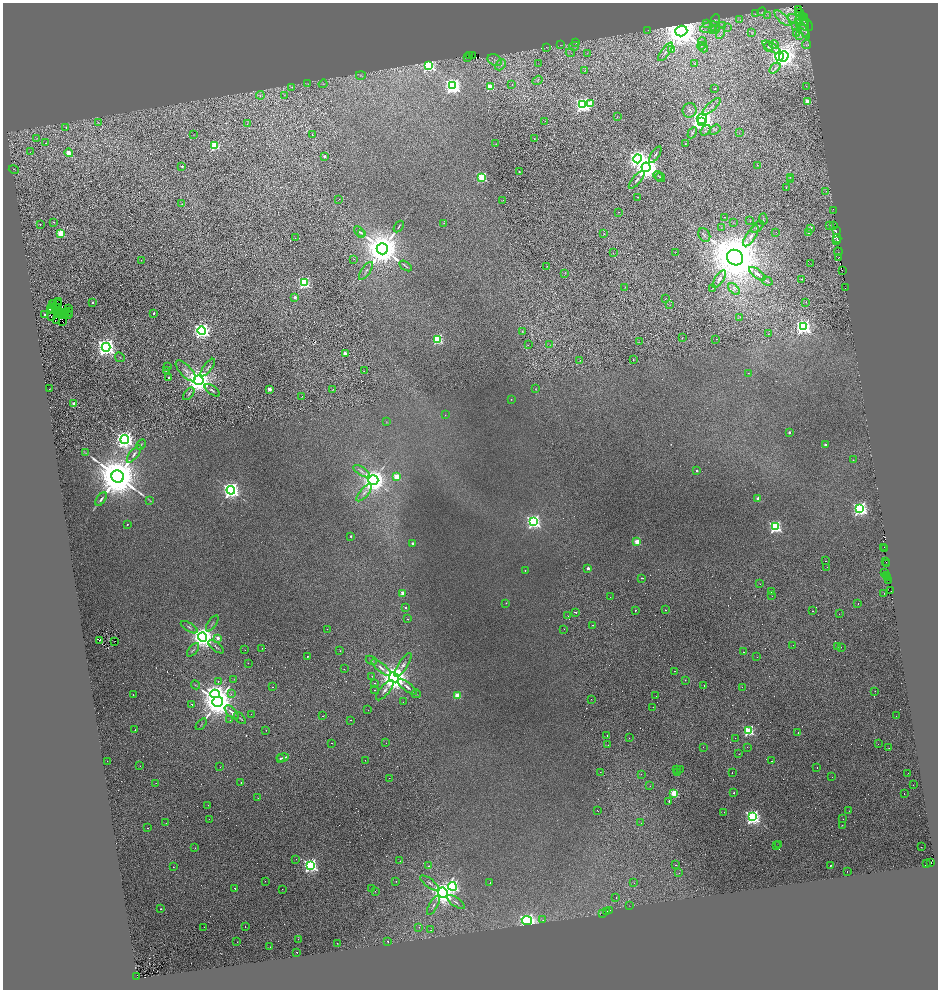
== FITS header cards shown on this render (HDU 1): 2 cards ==
NAXIS1  =                 1871
NAXIS2  =                 1975

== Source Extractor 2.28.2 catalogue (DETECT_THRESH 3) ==
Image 1871 x 1975 px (HDU 1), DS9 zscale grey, zoomed out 1/2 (1 PNG px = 2 x 2 image px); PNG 940 x 992 px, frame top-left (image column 2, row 1974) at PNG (3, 3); each listed source drawn as its Kron ellipse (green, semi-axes under 4 px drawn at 4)
Background 0.193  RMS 0.044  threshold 0.133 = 3 sigma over >= 5 px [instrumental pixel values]
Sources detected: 655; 218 cannot appear on this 1/2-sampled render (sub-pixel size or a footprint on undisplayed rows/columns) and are neither listed nor drawn; the other 437 listed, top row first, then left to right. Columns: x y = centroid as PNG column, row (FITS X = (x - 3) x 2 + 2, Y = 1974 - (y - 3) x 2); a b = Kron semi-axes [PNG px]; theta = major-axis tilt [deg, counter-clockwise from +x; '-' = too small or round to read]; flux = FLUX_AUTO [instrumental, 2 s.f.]
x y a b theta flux
798 9 4 2 - 57
762 12 4 3 - 7
799 12 3 2 - 15
755 14 3 2 - 4.2
768 15 4 3 - 8.5
802 17 2 1 - 11
782 18 10 3 -44 26
804 18 2 1 - 36
794 19 7 4 -19 33
715 20 6 4 85 18
740 20 3 2 - 7.3
804 21 2 1 - 7.6
707 23 4 3 - 16
804 23 10 6 -35 37
723 25 4 2 - 6.5
796 25 3 2 - 6.4
709 27 9 5 22 47
728 28 3 2 - 4.4
805 28 8 3 -84 22
712 29 4 2 - 7.1
803 29 11 3 -57 37
648 30 2 1 - 2.1
715 30 4 4 - 16
681 31 6 5 - 23000
720 33 6 1 62 7.2
752 33 3 2 - 3.4
797 33 3 2 - 3.5
800 35 4 2 - 6
702 42 4 2 - 6.6
575 43 4 1 - 3.8
806 44 4 3 - 9.7
560 45 2 1 - 2.3
774 45 5 4 - 11
574 46 5 2 - 10
701 46 4 3 - 8.6
546 47 3 1 - 2.9
768 47 5 4 - 16
771 47 10 3 -32 23
704 48 4 3 - 11
671 50 3 3 - 18
665 52 11 3 53 26
570 53 5 1 - 5.7
587 53 3 2 - 5.5
469 55 2 1 - 31
472 56 2 1 - 69
780 56 4 3 - 4600
784 56 5 4 - 8100
468 57 2 1 - 120
495 60 8 5 -30 32
539 63 2 2 - 3.2
695 64 3 1 - 3.5
429 65 4 4 - 2100
500 65 6 4 49 23
775 68 6 3 49 15
585 71 3 2 - 3.5
361 75 5 2 - 9.7
538 80 5 2 - 4.5
308 84 3 2 - 3.5
323 84 4 3 - 9.8
512 84 2 2 - 4
453 86 4 4 - 4200
806 86 2 2 - 3.3
292 87 3 2 - 5.9
490 87 3 3 - 370
715 89 2 1 - 3.2
260 95 4 2 - 6.4
285 95 3 2 - 5.2
807 102 2 2 - 190
590 104 3 3 - 200
582 105 4 4 - 3200
711 106 11 4 42 27
690 110 7 7 - 25
617 117 2 1 - 2.2
702 119 5 5 - 7200
545 121 2 1 - 2.1
701 121 3 3 - 4500
98 123 3 2 - 2.5
247 124 2 1 - 1.9
66 127 3 3 - 6.9
705 130 6 3 50 14
715 130 6 4 34 14
692 133 6 3 62 9.8
739 133 3 2 - 3.7
312 134 3 1 - 2.9
194 135 3 1 - 2.3
36 139 3 2 - 3.8
534 139 3 2 - 4
46 143 4 3 - 8.8
496 144 2 1 - 2.1
685 144 3 2 - 3.9
214 146 3 3 - 810
30 152 3 2 - 8.2
69 153 4 4 - 74
655 155 9 3 56 15
324 156 2 2 - 25
638 159 4 4 - 3900
757 165 3 2 - 4.5
182 166 2 2 - 15
646 167 4 4 - 14000
14 169 5 2 - 4.5
519 172 2 2 - 6.4
658 176 5 2 - 9.5
482 177 3 3 - 860
660 177 5 2 - 7.2
790 177 3 2 - 4.3
637 180 11 3 49 27
790 180 2 1 - 2.2
786 187 2 1 - 1.6
826 191 3 2 - 4.7
638 197 2 1 - 2.5
339 199 2 1 - 3.3
503 200 2 2 - 3.2
182 204 2 1 - 2.3
833 210 2 1 - 9.8
619 212 2 2 - 2.1
724 217 2 2 - 3.6
763 219 5 2 - 6.4
750 221 3 2 - 2.5
54 222 2 2 - 5.8
444 223 2 2 - 4.3
733 223 3 2 - 4.1
40 224 2 2 - 6.3
399 226 6 2 56 7.3
829 226 4 2 - 5.4
833 226 2 1 - 7.4
758 227 7 3 44 12
722 228 3 2 - 4.5
810 229 2 2 - 63
836 231 2 2 - 110
359 232 6 3 -44 10
776 232 2 1 - 16
809 232 2 2 - 57
61 233 3 3 - 370
361 233 4 3 - 8.3
604 233 2 2 - 3.2
704 235 7 5 -60 25
751 236 12 5 57 48
295 238 2 2 - 2.3
837 238 4 3 - 76
836 241 2 1 - 67
382 249 6 5 - 34000
675 252 2 1 - 2.3
838 252 4 2 - 21
613 253 3 2 - 3.3
838 257 3 1 - 24
735 258 8 7 - 57000
353 259 2 2 - 3.1
141 260 2 1 - 2.2
811 264 2 1 - 1.8
406 266 7 2 -34 9.9
547 266 3 2 - 3.4
842 270 2 1 - 17
366 271 10 3 54 18
565 273 3 2 - 4.2
757 274 10 4 -37 36
719 279 10 4 56 28
802 279 2 1 - 3.4
767 281 5 3 - 10
304 283 4 3 - 1300
625 287 2 1 - 2.4
845 288 2 1 - 10
712 289 4 2 - 4.1
734 289 7 4 -44 29
295 297 2 2 - 63
665 299 2 1 - 2.5
59 301 2 1 - 2.2
806 302 2 1 - 2.5
93 303 2 2 - 13
52 304 2 1 - 9
54 304 2 1 - 6.3
58 304 2 2 - 0.42
669 304 3 2 - 3.4
56 308 2 1 - 5.2
68 308 2 1 - 11
53 309 5 1 - 2.5
50 310 2 1 - 4.5
57 310 2 1 - 0.77
58 310 2 1 - 1.5
68 311 2 1 - 6.4
60 312 3 1 - 1.6
63 313 5 1 - 2.1
154 313 2 2 - 20
68 314 5 2 - 9.2
45 315 2 2 - 26
57 315 2 1 - 2.9
66 315 2 2 - 11
51 317 2 2 - 7.1
740 317 3 3 - 5.8
57 321 2 1 - 2.3
62 321 2 1 - 3.8
803 327 4 4 - 3300
202 330 4 4 - 4400
522 332 3 3 - 4.3
769 334 2 2 - 2.9
682 338 2 1 - 3.8
438 339 3 3 - 820
716 339 3 2 - 3
639 342 2 1 - 2.5
528 345 2 2 - 3.5
550 345 2 1 - 2.6
106 347 4 4 - 6700
345 353 4 3 - 43
120 357 5 2 - 6.2
580 360 3 2 - 3.8
633 360 2 1 - 3.3
168 367 2 1 - 1.9
208 367 10 2 52 16
166 370 2 2 - 12
186 371 13 5 -47 43
364 371 2 1 - 3.5
748 373 2 2 - 3.2
169 378 3 2 - 34
199 380 5 5 - 11000
49 389 2 1 - 13
269 389 4 3 - 52
535 389 4 2 - 4.4
212 390 9 3 -36 17
333 390 2 2 - 3.5
189 394 7 3 52 12
302 396 2 1 - 3.1
511 399 2 2 - 5.5
74 404 2 2 - 150
445 415 2 1 - 2.7
386 422 3 2 - 4.1
789 432 2 2 - 39
125 440 4 4 - 6000
141 444 5 3 - 8.5
825 445 2 2 - 49
86 453 3 2 - 5.9
134 454 10 4 53 32
853 460 2 2 - 4.9
361 471 9 3 -32 23
697 471 2 2 - 30
118 477 6 6 - 62000
397 477 3 3 - 290
373 480 5 5 - 8800
231 490 4 4 - 5100
364 492 11 4 49 38
101 499 8 3 55 16
758 499 2 2 - 86
150 501 3 3 - 6.6
860 509 4 4 - 3100
533 522 4 4 - 2800
127 524 2 2 - 7.9
775 527 4 3 - 1800
351 536 2 2 - 17
637 542 3 2 - 210
412 543 2 2 - 32
884 547 2 1 - 5
884 549 2 1 - 6.8
825 561 2 1 - 27
885 562 3 1 - 8.8
887 564 2 1 - 8.3
827 567 2 1 - 16
588 568 2 2 - 51
525 570 2 2 - 5.7
885 572 3 1 - 14
886 576 3 1 - 24
642 578 3 1 - 58
887 578 2 1 - 3.5
889 580 3 1 - 11
760 584 2 2 - 12
891 590 3 1 - 10
771 592 2 1 - 7.4
403 593 2 2 - 170
884 593 2 1 - 12
772 596 2 1 - 4.4
610 597 2 2 - 7.7
506 603 3 3 - 5.2
858 604 2 1 - 8.8
406 607 2 2 - 18
636 610 2 2 - 27
665 610 2 2 - 31
812 611 2 1 - 29
575 612 3 2 - 71
839 614 2 1 - 11
568 616 2 1 - 11
408 619 2 1 - 16
212 623 9 2 55 14
593 625 2 1 - 10
189 627 9 3 -32 16
327 629 2 1 - 7.9
564 629 2 1 - 12
203 637 4 4 - 9900
218 638 2 2 - 110
99 640 2 2 - 51
115 641 2 1 - 2.5
793 645 2 2 - 3.4
838 646 2 2 - 27
216 647 9 3 -38 14
841 647 2 1 - 6.4
262 648 2 1 - 10
193 650 8 3 50 13
245 650 2 1 - 8.6
340 651 2 2 - 11
744 652 2 1 - 11
307 657 2 2 - 73
757 657 2 1 - 19
371 660 6 2 -23 8.2
248 663 2 1 - 4.1
403 665 14 4 58 41
381 668 12 4 -40 34
344 669 2 1 - 46
674 671 2 1 - 4.3
372 676 2 1 - 6.9
394 677 5 4 - 20000
234 679 3 3 - 4.5
685 680 2 1 - 11
218 681 2 2 - 11
375 683 2 1 - 62
195 685 5 2 - 6.7
704 685 2 1 - 29
273 687 2 1 - 11
407 687 11 3 -39 34
742 687 2 1 - 10
374 690 2 1 - 28
385 690 12 5 50 39
875 691 2 1 - 19
215 694 5 4 - 5200
231 694 2 2 - 18
416 694 4 2 - 7
133 695 2 1 - 65
457 695 3 3 - 320
656 696 2 1 - 5.3
591 699 2 1 - 2
218 702 5 5 - 24000
403 702 2 1 - 6.6
192 705 2 2 - 78
653 707 2 1 - 8.1
368 710 2 1 - 11
232 712 9 3 -45 40
251 714 2 1 - 6.8
323 716 2 2 - 17
896 716 2 1 - 7.8
240 718 7 2 -48 8.5
230 720 2 1 - 4.1
351 720 2 1 - 5.2
201 724 7 2 51 8.4
135 730 2 1 - 6.5
266 730 2 2 - 46
749 731 4 3 - 1100
798 733 2 2 - 30
607 736 2 1 - 24
629 738 2 1 - 5.8
735 738 2 2 - 20
332 743 2 1 - 19
386 743 2 1 - 12
878 744 2 1 - 2.8
608 745 2 1 - 8.7
703 747 2 1 - 4.7
747 747 2 1 - 20
889 748 2 1 - 57
739 754 2 1 - 22
280 758 3 1 - 100
283 758 6 2 11 230
365 760 2 1 - 8.8
107 761 2 1 - 8.7
771 761 2 1 - 29
140 766 2 1 - 10
220 767 2 1 - 6.1
817 767 2 2 - 18
676 769 2 1 - 50
680 769 2 1 - 16
600 772 2 1 - 5.9
677 772 2 1 - 29
732 772 2 1 - 8.7
907 773 2 1 - 4.2
641 774 2 1 - 5.6
832 777 2 1 - 6.3
389 778 2 1 - 30
156 783 2 1 - 14
241 783 2 2 - 15
913 785 2 1 - 13
650 786 2 1 - 4.1
674 793 3 3 - 500
734 793 2 1 - 200
904 794 2 1 - 19
258 798 2 1 - 30
669 801 2 1 - 66
208 805 2 1 - 30
597 811 2 1 - 33
849 811 2 1 - 14
724 812 2 1 - 3.1
752 817 4 4 - 3300
209 819 2 1 - 6.5
843 819 2 1 - 8.8
166 823 2 1 - 73
641 823 2 2 - 14
842 825 2 2 - 19
147 828 2 1 - 19
779 845 2 2 - 63
776 846 2 1 - 11
921 847 2 1 - 16
195 848 2 2 - 16
296 859 2 1 - 3.6
400 861 2 2 - 4.4
930 863 4 3 - 63
927 864 3 1 - 8.7
310 865 4 4 - 2600
675 865 3 2 - 17
830 865 2 1 - 40
429 866 2 2 - 4.6
173 867 2 1 - 44
847 872 2 1 - 140
679 873 2 1 - 7.6
265 881 2 1 - 24
396 881 2 2 - 52
490 882 2 1 - 26
430 883 11 3 -37 20
634 883 2 1 - 10
452 886 4 4 - 1900
235 888 2 2 - 47
372 888 2 1 - 4.9
282 889 2 1 - 9
375 891 2 1 - 28
443 893 5 5 - 10000
616 897 2 2 - 56
456 902 10 3 -36 20
433 905 10 3 60 21
629 906 2 1 - 2.4
161 909 2 2 - 21
607 911 3 2 - 430
609 911 3 2 - 36
603 913 2 2 - 7.3
527 920 5 4 - 2500
543 920 2 2 - 13
245 926 2 1 - 9
204 927 2 1 - 8.6
419 927 2 1 - 33
431 930 2 2 - 11
298 939 2 1 - 14
387 941 2 2 - 49
237 942 2 1 - 13
337 943 2 1 - 130
270 947 2 1 - 4.7
297 952 2 1 - 110
137 977 2 1 - 88
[218 sub-pixel or undisplayed-footprint detections neither listed nor drawn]